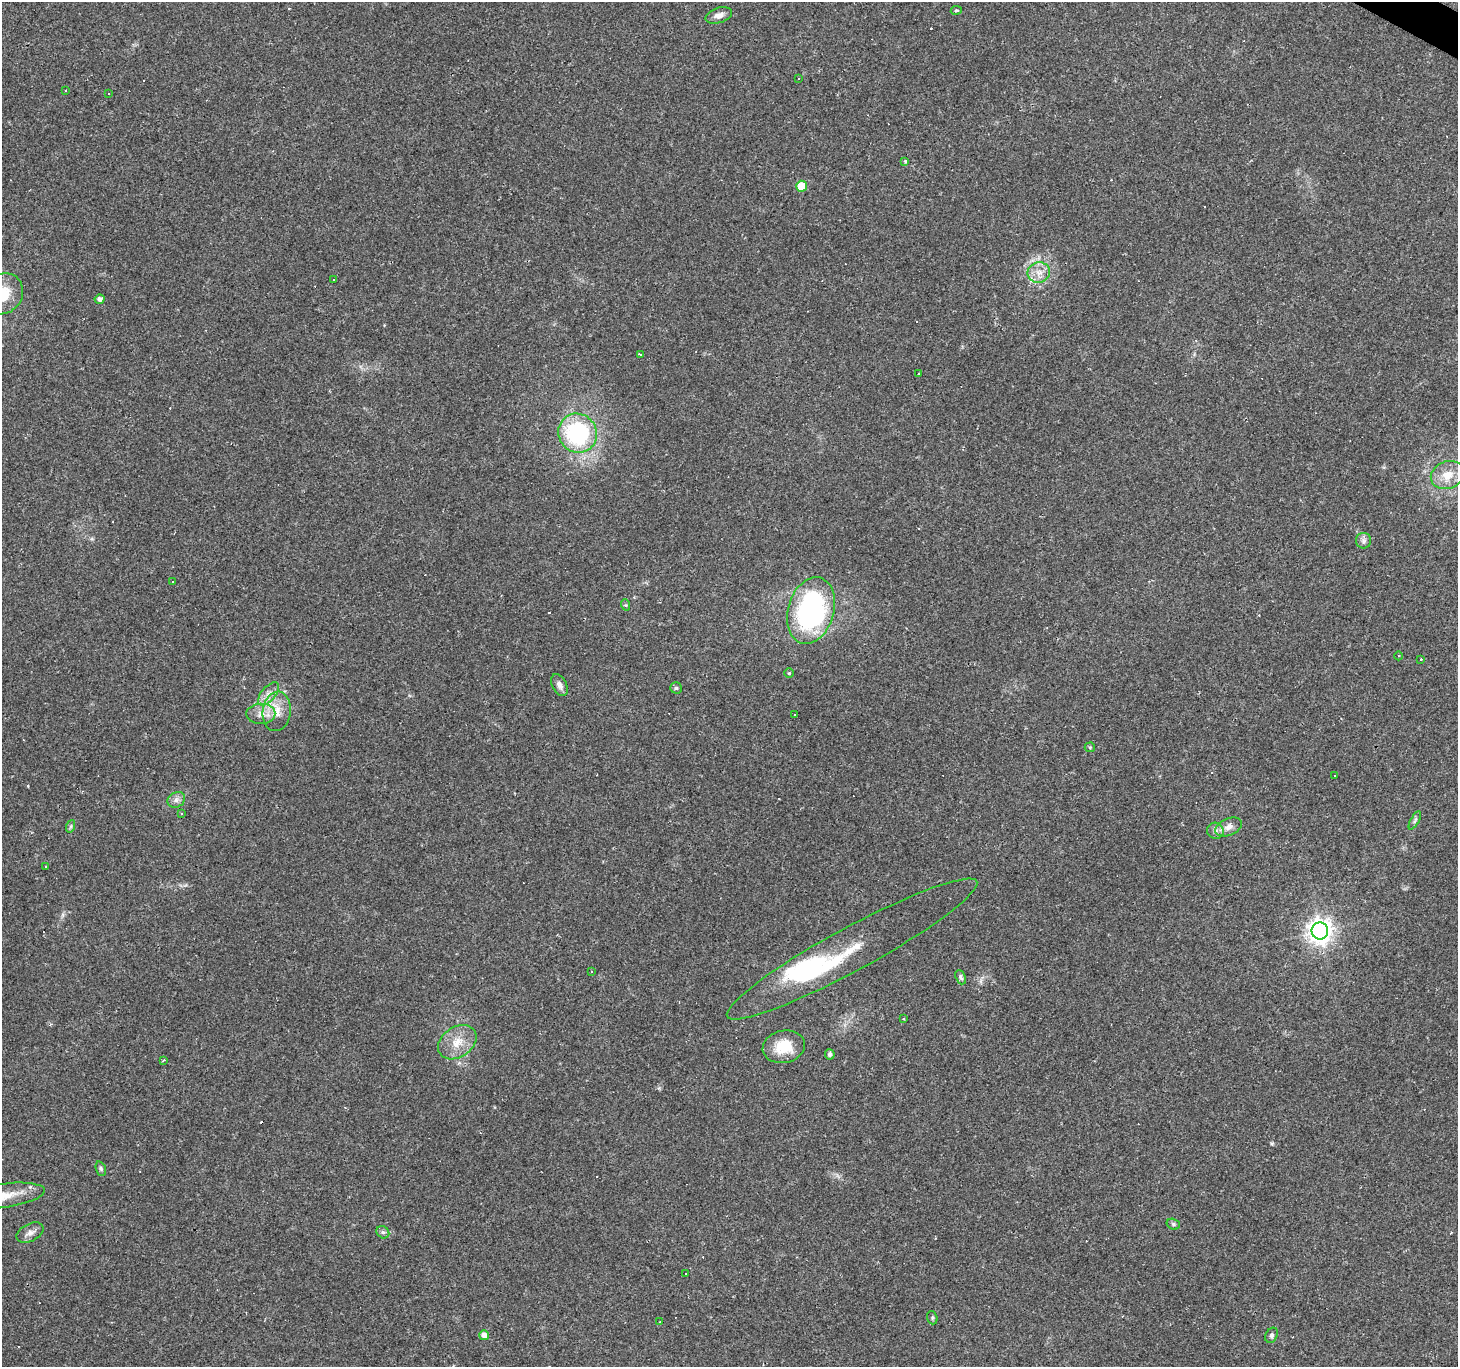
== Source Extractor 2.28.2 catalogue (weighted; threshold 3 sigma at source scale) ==
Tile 10 of 4 x 4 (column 2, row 3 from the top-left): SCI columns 1458-2913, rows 1622-2986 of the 5824 x 5906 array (HDU 1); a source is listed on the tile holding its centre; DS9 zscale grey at full resolution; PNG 1460 x 1369 px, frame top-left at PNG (2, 2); each listed source drawn as its Kron ellipse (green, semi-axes under 4 px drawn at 4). Shown black and unused: <1% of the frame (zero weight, under 2 of 3 exposures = <1% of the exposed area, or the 3 px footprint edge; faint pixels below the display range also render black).
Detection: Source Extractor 2.28.2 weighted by HDU 2 'WHT'; one run over the whole footprint, this tile lists its part. Background 0.0856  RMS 0.0063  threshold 0.0282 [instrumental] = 3 sigma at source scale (4.5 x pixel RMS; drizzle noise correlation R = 1.50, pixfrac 1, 0.0396/0.0396 arcsec/px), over >= 5 px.
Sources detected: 93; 2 inside a brighter object's white glare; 33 cosmic-ray / hot-pixel residue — neither listed nor drawn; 2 inside a brighter listed object's ellipse — not listed separately; the other 56 listed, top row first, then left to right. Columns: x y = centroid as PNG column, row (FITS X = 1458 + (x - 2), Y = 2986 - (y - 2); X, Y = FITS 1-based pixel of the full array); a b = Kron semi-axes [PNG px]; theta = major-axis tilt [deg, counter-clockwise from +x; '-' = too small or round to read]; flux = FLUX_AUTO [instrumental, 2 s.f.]
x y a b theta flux
956 10 5 3 - 0.79
719 15 14 7 17 4
798 79 3 2 - 1
65 90 3 3 - 2.8
109 93 2 2 - 0.48
905 161 3 3 - 0.99
801 186 5 5 - 14
1039 272 11 10 - 6.1
334 279 3 2 - 0.73
3 294 21 19 46 19
100 299 5 4 - 2.6
640 354 3 3 - 1.1
918 374 3 2 - 0.77
578 433 20 19 - 72
1448 475 17 13 20 11
1364 541 8 7 - 2.1
173 581 3 2 - 0.83
626 605 6 3 -70 0.76
811 611 34 23 74 110
1399 656 4 3 - 0.58
1421 660 3 3 - 5.5
789 673 4 4 - 0.76
559 685 12 7 -62 3
676 688 5 5 - 0.98
268 694 14 7 49 4.3
277 711 20 14 82 11
261 714 14 10 2 6.1
795 714 3 3 - 0.83
1090 747 5 5 - 0.78
1334 776 3 2 - 0.69
176 800 9 7 31 2.8
181 814 3 3 - 0.57
1415 820 10 3 61 1.1
71 826 6 4 71 1
1229 827 14 8 23 4.4
1215 831 8 8 - 2.5
45 866 2 2 - 0.53
1320 931 8 8 - 490
852 949 142 21 29 39
592 971 3 3 - 0.68
961 977 7 5 -68 1.3
904 1019 3 3 - 1.6
457 1042 21 15 34 12
784 1047 21 16 11 16
830 1054 5 5 - 1.8
164 1060 4 3 - 0.68
101 1169 7 5 -71 1.1
3 1196 42 12 8 17
1173 1224 7 5 -16 1.2
383 1232 7 5 -41 1.4
30 1233 14 8 27 3.6
685 1273 3 3 - 3.2
932 1318 7 5 -71 1.1
659 1322 4 2 - 0.4
484 1335 5 5 - 4.6
1272 1335 8 6 62 1.6
Isophote crosses this tile's border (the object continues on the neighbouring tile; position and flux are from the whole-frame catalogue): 2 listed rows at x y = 3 294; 3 1196
Unlisted compact peaks at least as high as the median listed source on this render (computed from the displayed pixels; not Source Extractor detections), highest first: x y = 1272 1143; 659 1088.